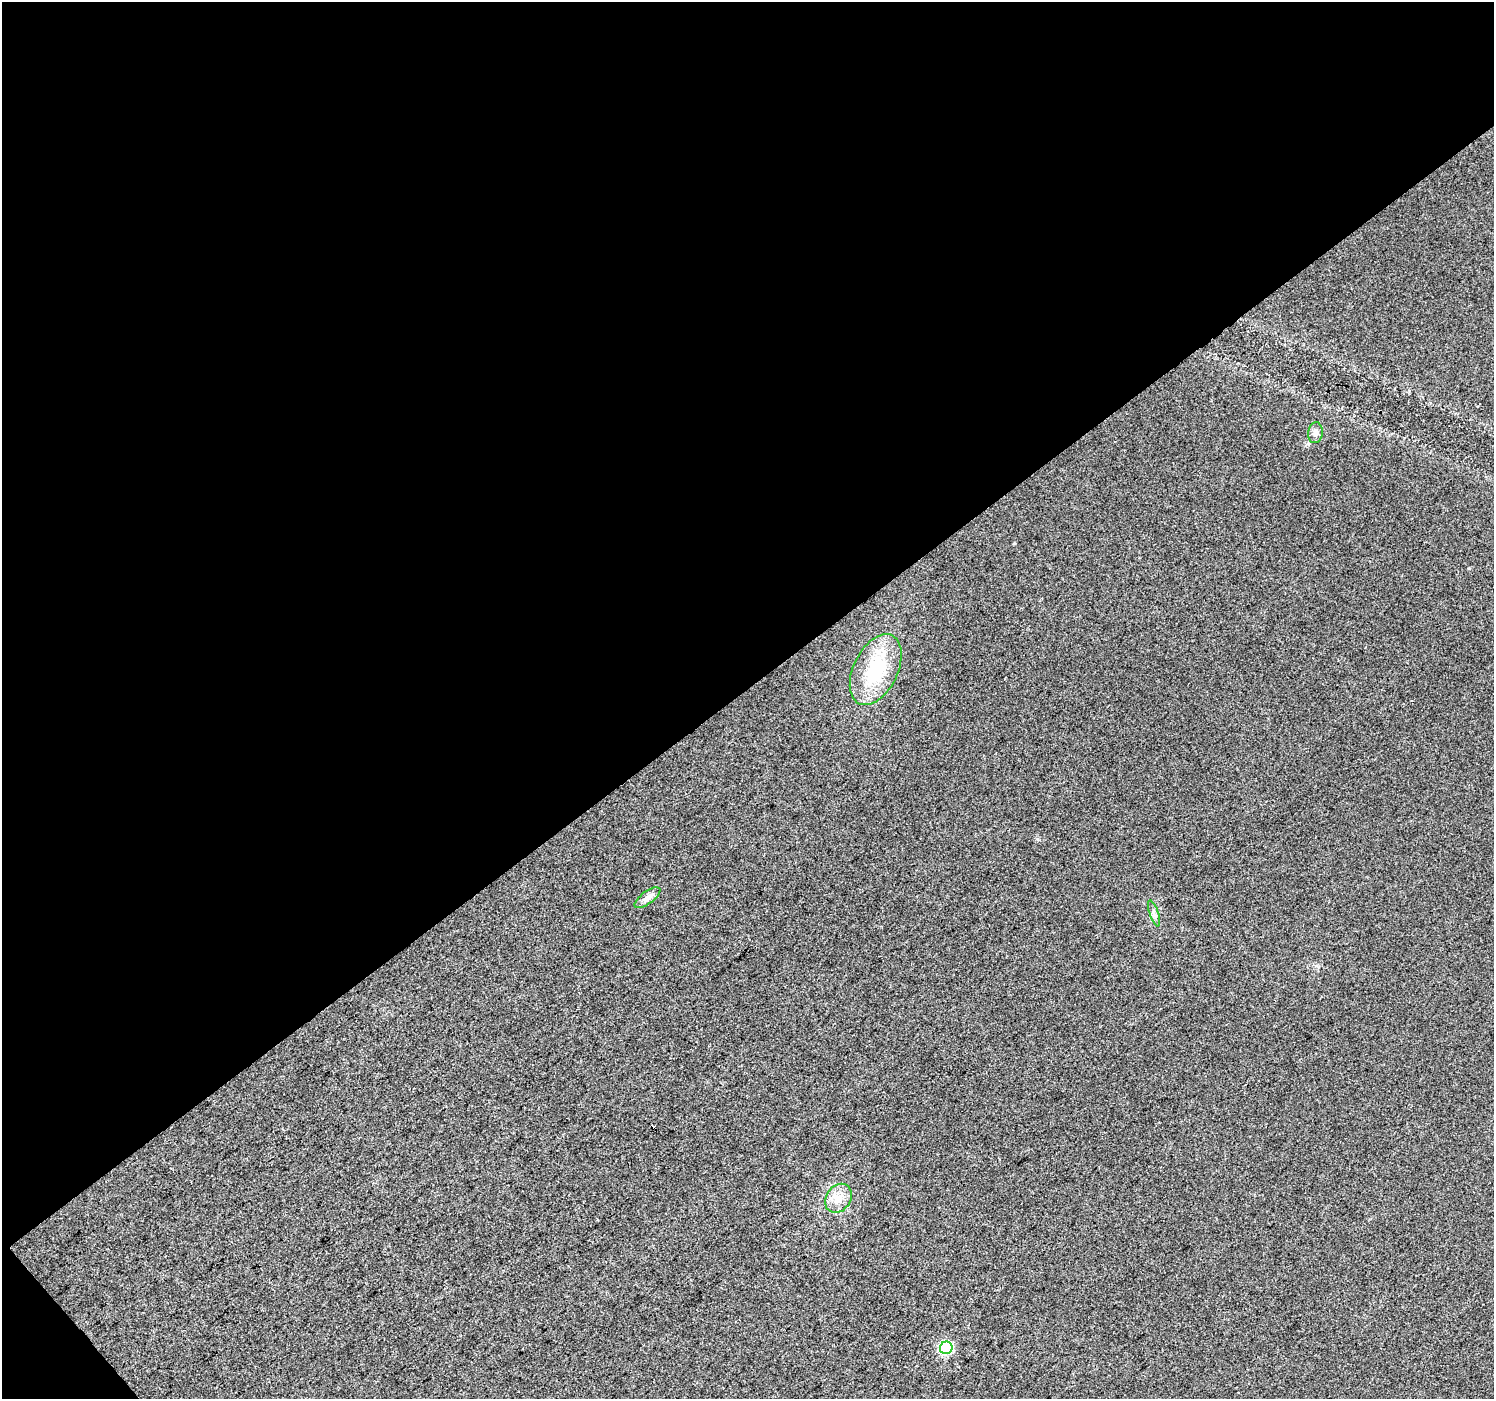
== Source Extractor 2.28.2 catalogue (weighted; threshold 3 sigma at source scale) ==
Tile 1 of 2 x 2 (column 1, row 1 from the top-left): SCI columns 3-1494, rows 1491-2887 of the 2985 x 2964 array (HDU 1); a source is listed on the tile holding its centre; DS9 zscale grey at full resolution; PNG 1496 x 1401 px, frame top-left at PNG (2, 2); each listed source drawn as its Kron ellipse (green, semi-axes under 4 px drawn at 4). Shown black and unused: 50% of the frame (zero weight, under 3 of 4 exposures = <1% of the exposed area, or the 3 px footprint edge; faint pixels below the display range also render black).
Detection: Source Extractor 2.28.2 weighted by HDU 2 'WHT'; one run over the whole footprint, this tile lists its part. Background 0.0535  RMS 0.011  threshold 0.0516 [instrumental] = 3 sigma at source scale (4.5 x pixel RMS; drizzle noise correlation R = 1.50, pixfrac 1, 0.0396/0.0396 arcsec/px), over >= 5 px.
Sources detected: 7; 1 cosmic-ray / hot-pixel residue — neither listed nor drawn; the other 6 listed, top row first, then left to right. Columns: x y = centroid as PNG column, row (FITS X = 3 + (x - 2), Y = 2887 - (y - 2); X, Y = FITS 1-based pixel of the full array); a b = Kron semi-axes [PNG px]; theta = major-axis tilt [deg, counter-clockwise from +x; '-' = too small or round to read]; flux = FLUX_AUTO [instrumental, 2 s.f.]
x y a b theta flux
1315 433 10 7 82 5.1
876 670 38 22 64 71
647 898 15 6 36 5.5
1154 913 14 4 -71 3.8
838 1198 15 12 55 15
946 1348 6 6 - 120